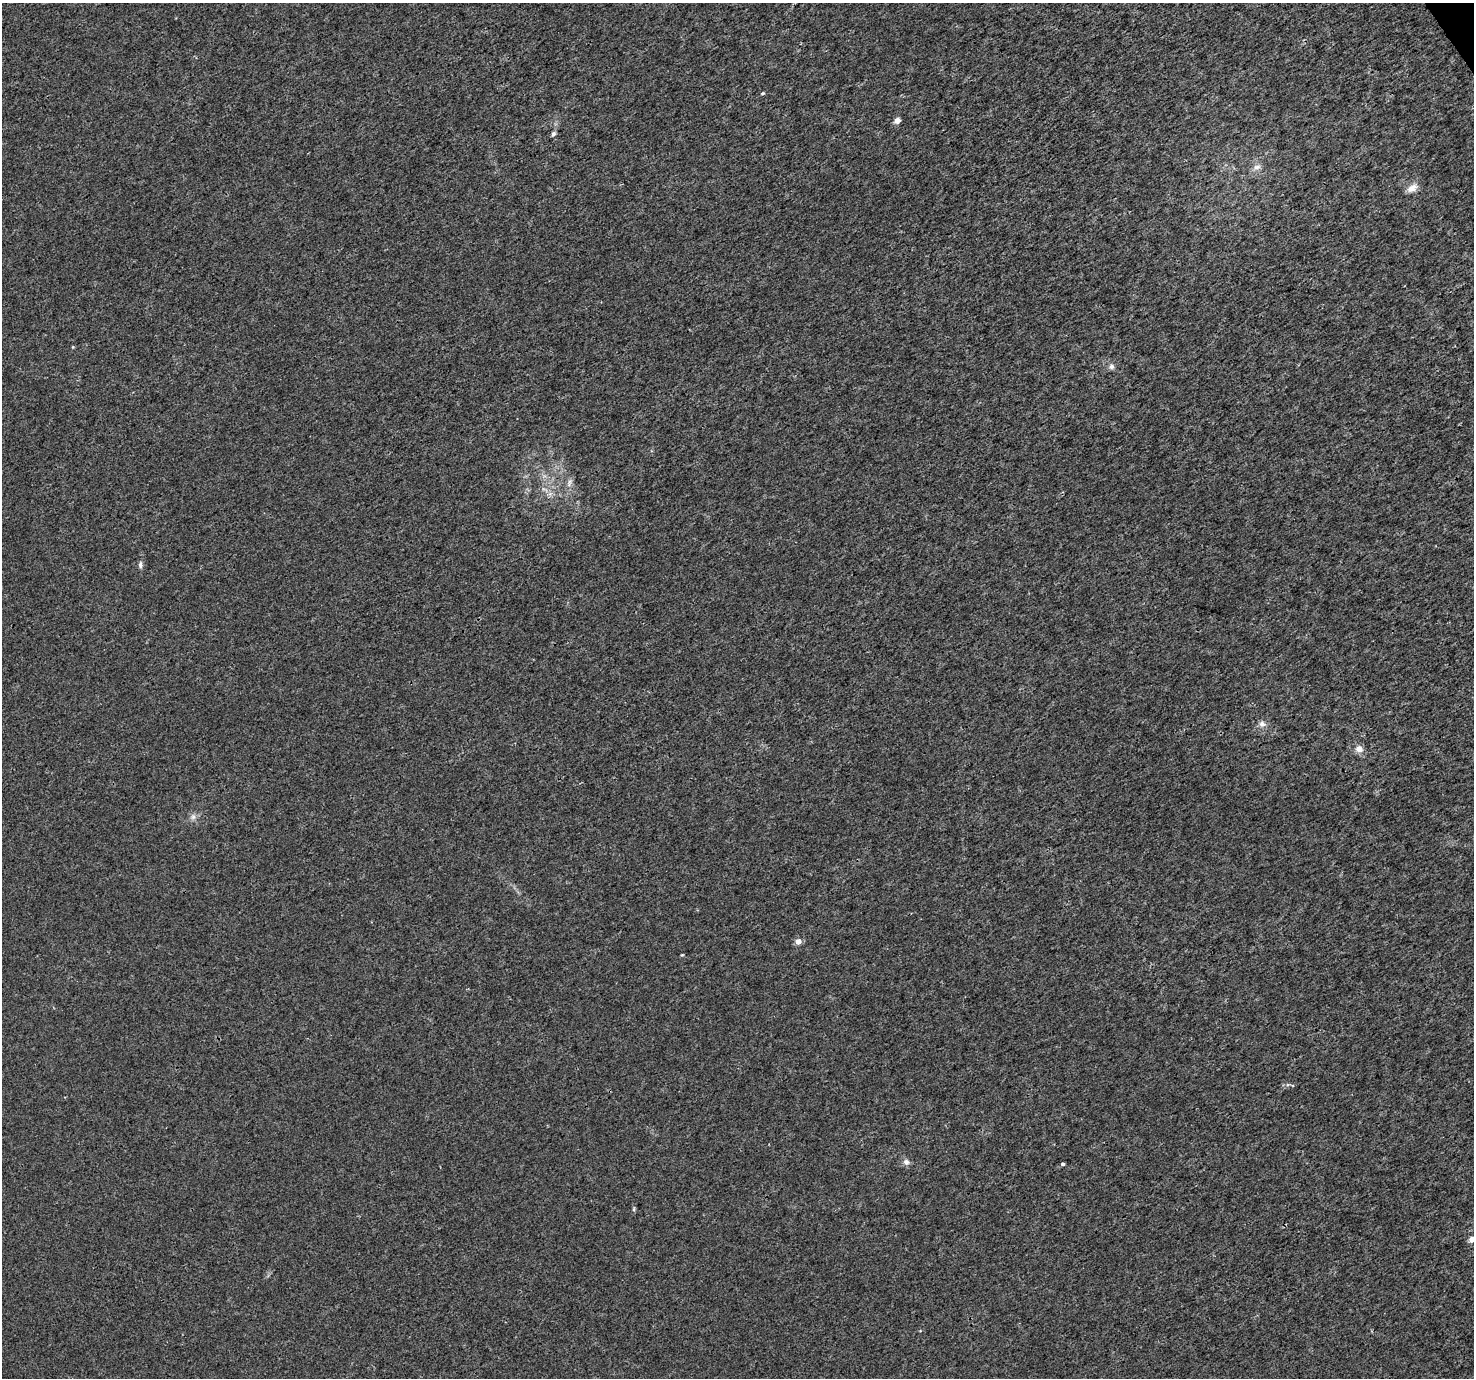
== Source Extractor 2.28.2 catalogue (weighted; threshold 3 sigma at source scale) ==
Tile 10 of 4 x 4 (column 2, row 3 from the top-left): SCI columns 1477-2948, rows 1556-2931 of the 5892 x 5802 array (HDU 1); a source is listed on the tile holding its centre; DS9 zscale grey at full resolution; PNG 1476 x 1380 px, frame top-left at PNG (2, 3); no overlay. Shown black and unused: <1% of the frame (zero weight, under 3 of 4 exposures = <1% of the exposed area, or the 3 px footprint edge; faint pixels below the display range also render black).
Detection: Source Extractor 2.28.2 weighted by HDU 2 'WHT'; one run over the whole footprint, this tile lists its part. Background 9.27e-04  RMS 0.002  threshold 0.00901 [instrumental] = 3 sigma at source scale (4.5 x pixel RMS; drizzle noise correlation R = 1.50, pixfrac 1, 0.0396/0.0396 arcsec/px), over >= 5 px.
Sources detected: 16; all 16 listed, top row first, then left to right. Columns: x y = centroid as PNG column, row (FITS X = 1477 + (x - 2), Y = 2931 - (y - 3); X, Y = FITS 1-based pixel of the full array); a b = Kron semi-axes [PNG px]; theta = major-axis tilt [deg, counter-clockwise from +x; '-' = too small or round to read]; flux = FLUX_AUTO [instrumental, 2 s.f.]
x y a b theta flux
763 93 5 4 - 0.27
897 120 5 4 - 1.6
553 134 6 5 - 0.55
1257 167 11 7 24 1
1412 188 14 8 35 1.6
1111 366 8 7 - 0.65
569 483 14 5 68 0.84
140 565 10 5 87 0.56
1262 724 10 9 - 0.98
1359 749 10 9 - 1.3
193 817 8 7 - 0.75
798 942 6 5 - 1.4
682 955 4 4 - 0.18
906 1162 9 8 - 0.83
1063 1164 5 4 - 0.31
1472 1239 5 4 - 2.2
Isophote crosses this tile's border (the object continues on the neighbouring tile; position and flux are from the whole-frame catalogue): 1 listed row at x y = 1472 1239